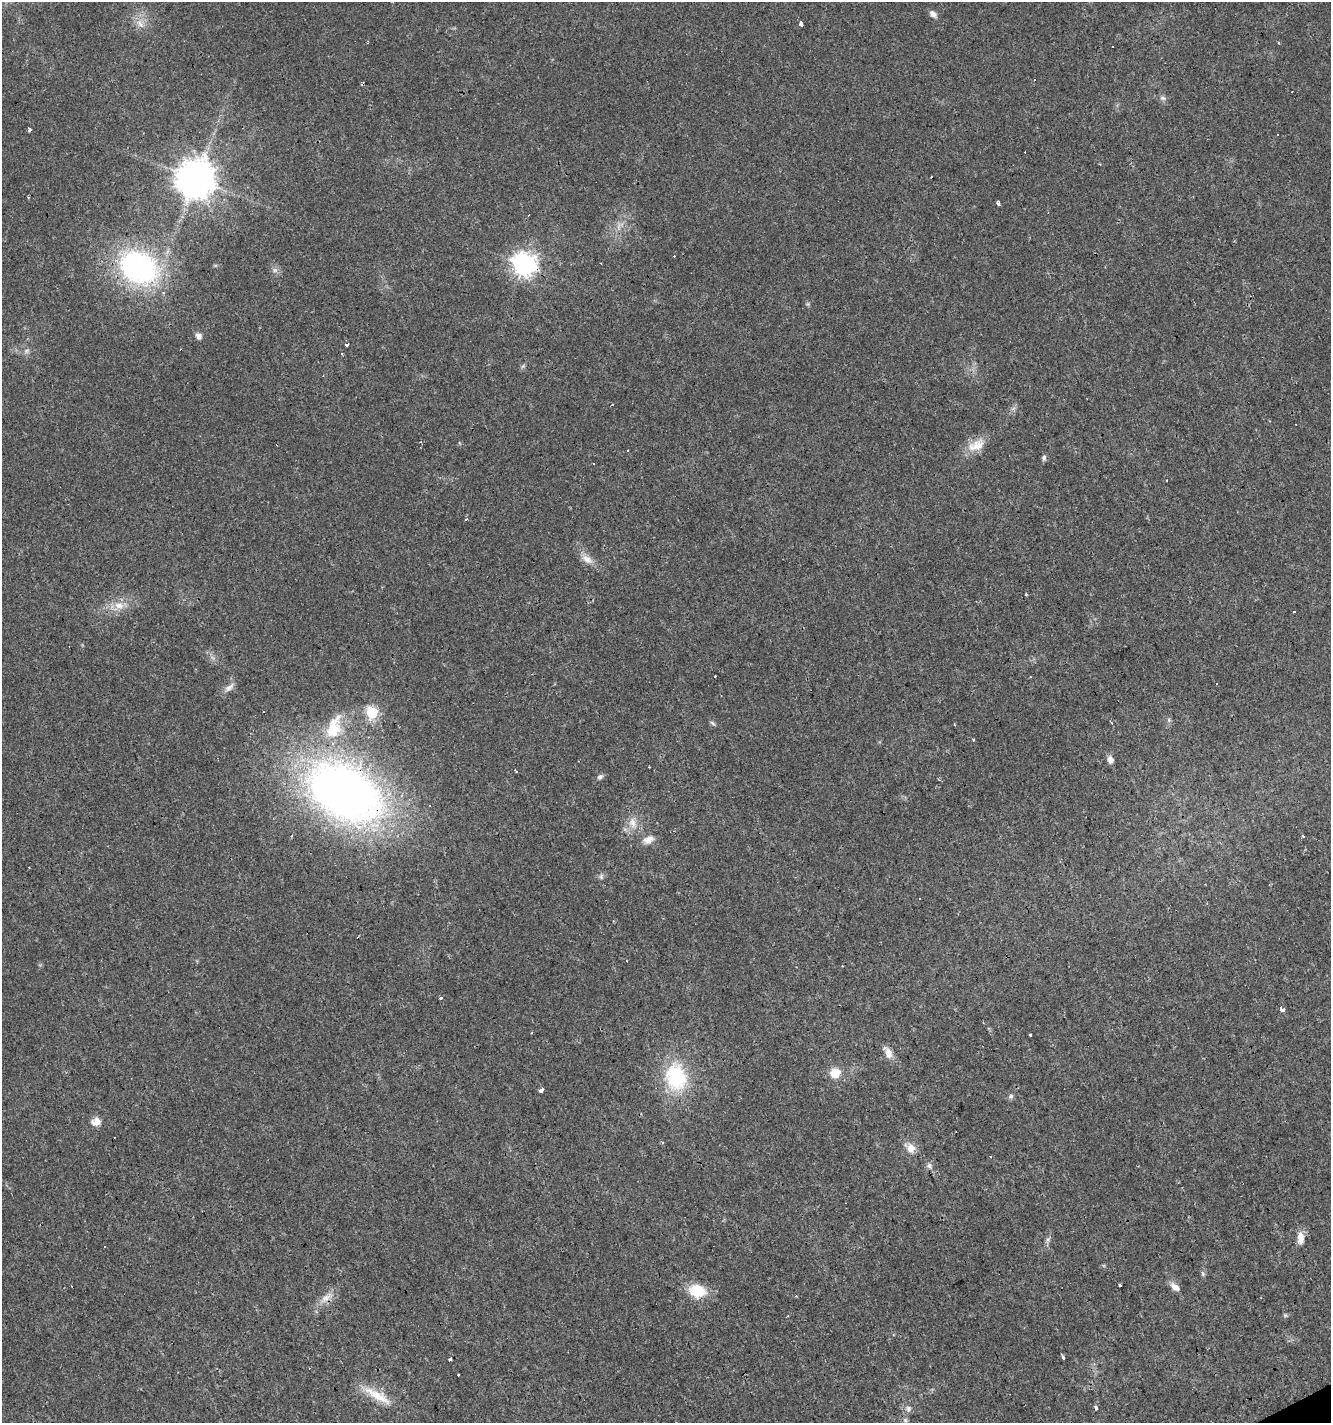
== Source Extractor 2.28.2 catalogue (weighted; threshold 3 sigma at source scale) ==
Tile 6 of 4 x 4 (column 2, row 2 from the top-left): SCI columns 1476-2804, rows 2842-4262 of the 5550 x 5682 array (HDU 1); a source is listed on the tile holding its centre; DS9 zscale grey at full resolution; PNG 1333 x 1425 px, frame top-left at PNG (2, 2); no overlay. Shown black and unused: <1% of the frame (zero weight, under 3 of 4 exposures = <1% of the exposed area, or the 3 px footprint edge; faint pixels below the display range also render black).
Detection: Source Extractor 2.28.2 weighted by HDU 2 'WHT'; one run over the whole footprint, this tile lists its part. Background 0.0143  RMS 0.0028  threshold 0.0127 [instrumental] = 3 sigma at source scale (4.5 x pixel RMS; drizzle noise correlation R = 1.50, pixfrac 1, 0.0396/0.0396 arcsec/px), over >= 5 px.
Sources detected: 92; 24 cosmic-ray / hot-pixel residue — not listed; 2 inside a brighter listed object's ellipse — not listed separately; the other 66 listed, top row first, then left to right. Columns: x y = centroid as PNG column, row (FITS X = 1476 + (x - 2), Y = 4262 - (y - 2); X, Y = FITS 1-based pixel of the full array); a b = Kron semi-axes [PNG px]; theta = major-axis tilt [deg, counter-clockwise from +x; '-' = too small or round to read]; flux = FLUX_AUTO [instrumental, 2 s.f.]
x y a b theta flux
933 14 10 7 -43 1.3
140 24 14 6 -58 2
801 24 3 3 - 82
1113 47 2 2 - 0.27
1163 98 9 6 -11 0.84
29 130 3 3 - 2.4
196 179 11 11 - 820
28 197 4 3 - 0.24
999 204 5 3 - 1.6
524 264 8 8 - 200
138 267 42 31 -25 59
275 270 7 6 - 0.93
808 304 6 5 - 0.42
199 336 8 7 - 1.4
346 344 3 3 - 2.9
26 351 8 7 - 0.88
342 353 3 3 - 2.2
523 366 7 4 71 0.48
976 445 26 14 24 4.8
1044 458 7 5 84 0.74
593 464 3 2 - 0.33
466 519 3 3 - 1.1
587 559 17 9 -36 2.6
1025 594 3 3 - 1.7
118 605 11 7 -51 1.9
1294 612 3 3 - 2.1
1217 683 3 3 - 1.2
229 687 16 7 40 1.6
372 712 6 6 - 28
712 723 8 5 -29 0.53
334 728 35 19 71 13
1110 760 8 6 -76 1.7
516 771 3 2 - 0.32
600 777 8 6 33 0.76
344 792 67 44 -30 220
632 823 15 9 -79 2.7
648 840 16 9 26 2.3
601 876 8 6 90 0.69
919 898 3 3 - 0.77
441 998 3 3 - 1.5
1282 1010 4 3 - 5.2
1030 1034 3 3 - 2.2
889 1053 13 9 -73 2.3
835 1073 10 9 - 4.7
676 1077 30 23 -83 22
541 1090 3 3 - 11
1011 1096 6 5 - 0.59
96 1122 11 9 4 2.3
663 1142 4 3 - 0.32
910 1148 14 11 -41 2.9
930 1166 8 7 - 0.95
1301 1238 16 8 87 2.6
1048 1239 8 5 58 0.71
1203 1274 6 5 - 0.49
1120 1285 4 3 - 0.59
1175 1287 13 7 -41 1.9
697 1291 15 11 -13 11
326 1298 21 8 38 3
1285 1315 5 5 - 0.39
1064 1358 4 3 - 5
450 1359 3 3 - 1.8
458 1375 3 3 - 1.1
377 1395 43 11 -30 6.8
908 1408 8 6 -58 0.93
1095 1408 3 3 - 9.2
905 1420 6 6 - 0.68
Overlapping masked pixels (flux is a lower limit): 3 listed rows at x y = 524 264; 344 792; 326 1298